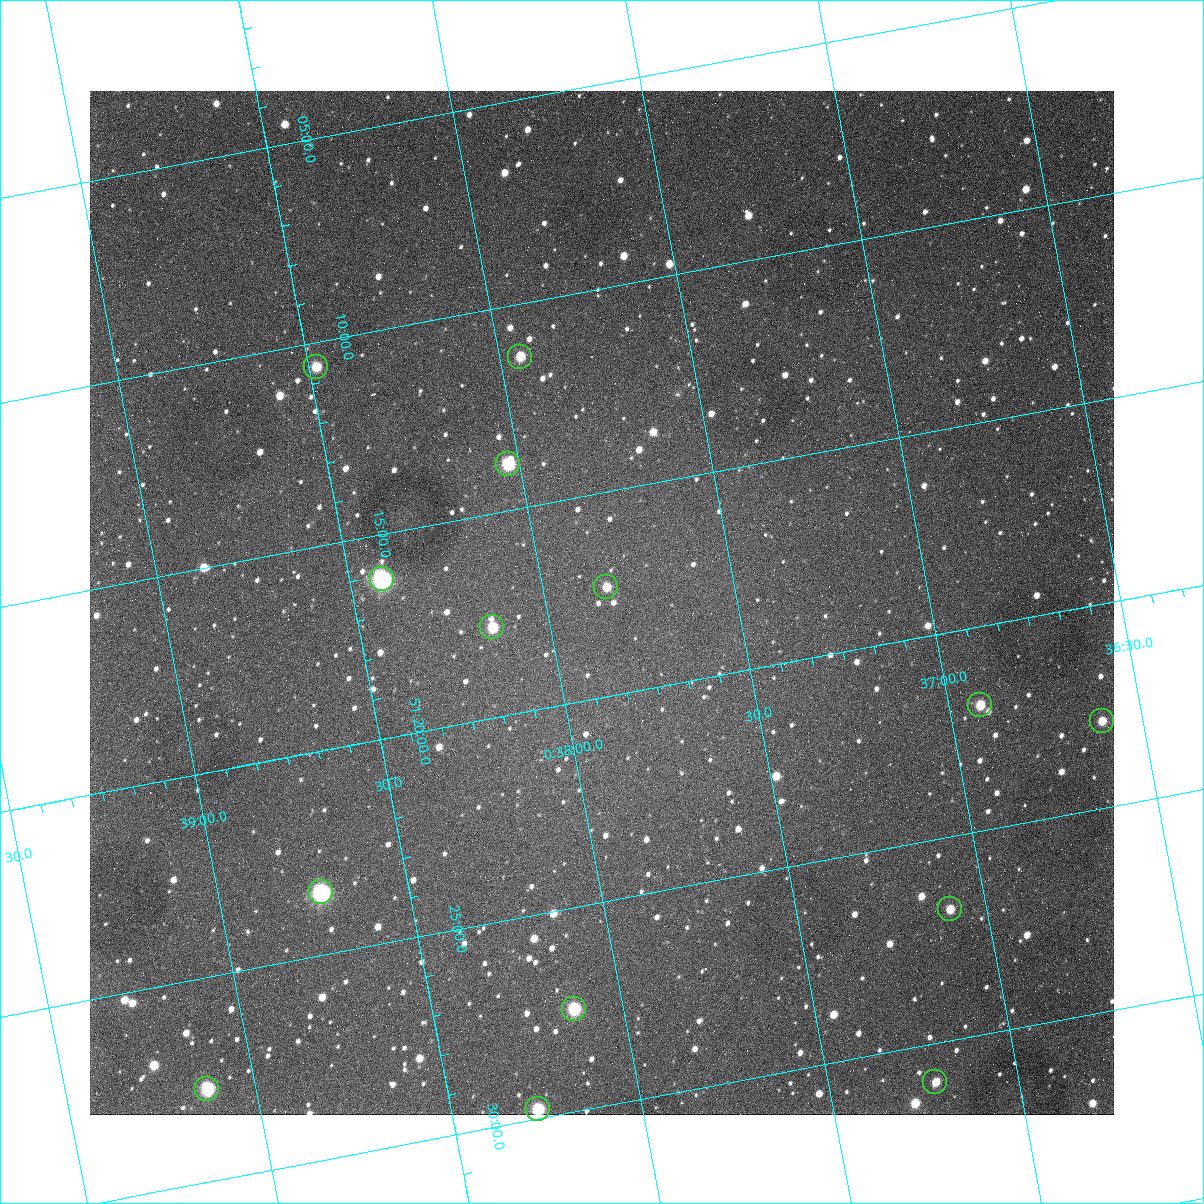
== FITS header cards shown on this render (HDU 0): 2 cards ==
NAXIS1  =                 1024
NAXIS2  =                 1024

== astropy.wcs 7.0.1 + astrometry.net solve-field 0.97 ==
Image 1024 x 1024 px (HDU 0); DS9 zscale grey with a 90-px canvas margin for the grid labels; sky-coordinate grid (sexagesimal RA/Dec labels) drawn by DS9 from the SOLVED WCS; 14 Tycho-2 reference stars matched to detected sources circled (green)
Header WCS: none
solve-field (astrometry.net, Tycho-2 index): SOLVED blind (the file carries no WCS)
Solved WCS: RA---TAN-SIP/DEC--TAN-SIP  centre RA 00:37:51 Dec +51:18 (9.46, +51.29 deg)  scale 1.49 arcsec/px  FOV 25.5' x 25.5'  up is -169 deg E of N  parity flipped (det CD > 0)
(file carries no celestial WCS; the grid is the blind solution)
Tycho-2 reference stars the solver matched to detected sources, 14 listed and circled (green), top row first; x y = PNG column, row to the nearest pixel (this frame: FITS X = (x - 90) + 1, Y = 1024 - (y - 91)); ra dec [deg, ICRS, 3 dp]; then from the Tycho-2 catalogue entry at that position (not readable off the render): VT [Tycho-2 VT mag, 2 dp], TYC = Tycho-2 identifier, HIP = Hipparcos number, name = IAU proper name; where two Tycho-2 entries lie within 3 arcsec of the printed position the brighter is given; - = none
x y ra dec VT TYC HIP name
520 357 9.486 +51.188 10.87 3261-2086-1 - -
316 367 9.620 +51.177 10.71 3261-2090-1 - -
508 464 9.507 +51.231 9.24 3261-2068-1 - -
382 579 9.604 +51.268 7.70 3261-1879-1 3018 -
606 587 9.459 +51.289 11.04 3261-1703-1 - -
492 627 9.538 +51.296 10.24 3261-1493-1 - -
980 705 9.229 +51.365 11.03 3261-2198-1 - -
1102 721 9.152 +51.381 11.06 3261-1519-1 - -
321 892 9.683 +51.391 7.88 3261-1837-1 - -
950 909 9.274 +51.446 10.91 3261-1253-1 - -
574 1009 9.532 +51.458 9.03 3261-1423-1 - -
935 1082 9.305 +51.516 11.13 3261-2117-1 - -
207 1089 9.782 +51.462 9.45 3261-1155-1 - -
538 1109 9.568 +51.496 9.95 3261-2018-1 - -